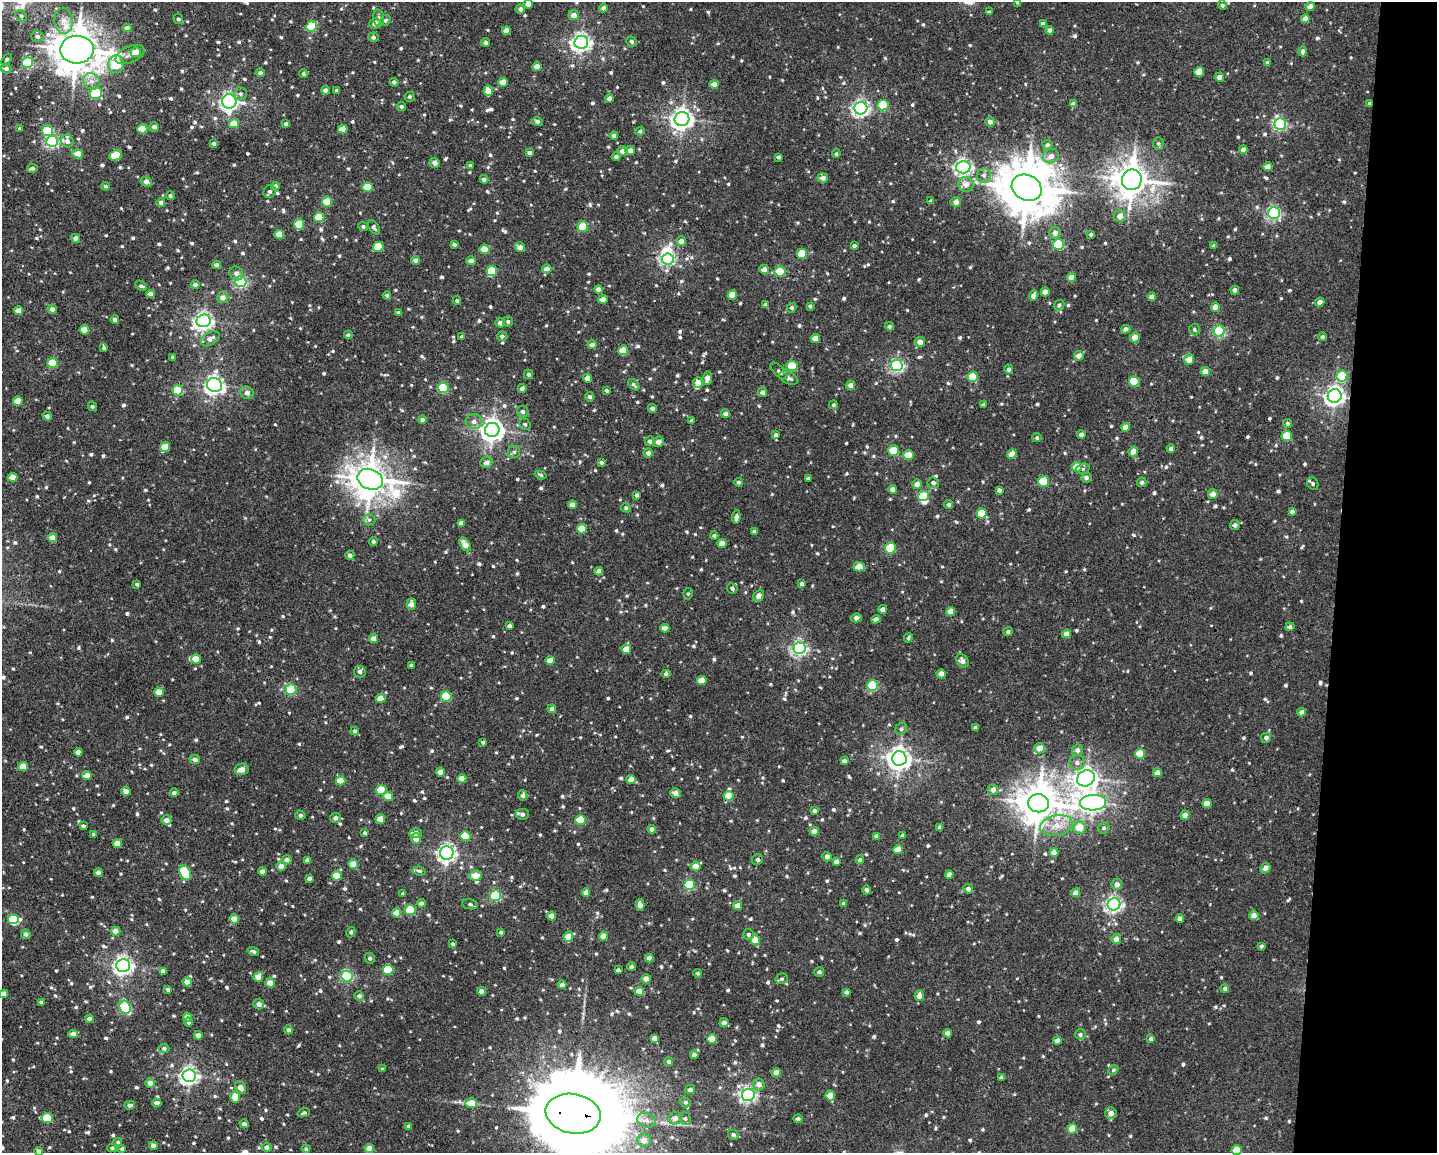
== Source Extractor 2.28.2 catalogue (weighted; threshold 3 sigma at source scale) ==
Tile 6 of 3 x 4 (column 3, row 2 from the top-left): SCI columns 3090-4524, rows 2308-3458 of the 4634 x 4615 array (HDU 1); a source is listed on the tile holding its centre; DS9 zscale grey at full resolution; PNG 1439 x 1155 px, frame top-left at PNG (2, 2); each listed source drawn as its Kron ellipse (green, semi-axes under 4 px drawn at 4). Shown black and unused: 7% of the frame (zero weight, under 3 of 4 exposures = <1% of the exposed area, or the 3 px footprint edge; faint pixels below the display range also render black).
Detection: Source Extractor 2.28.2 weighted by HDU 2 'WHT'; one run over the whole footprint, this tile lists its part. Background 0.049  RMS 0.006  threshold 0.0271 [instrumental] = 3 sigma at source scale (4.5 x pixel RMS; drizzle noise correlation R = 1.50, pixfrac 1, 0.05/0.05 arcsec/px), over >= 5 px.
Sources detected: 944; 4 inside a brighter object's white glare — neither listed nor drawn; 8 inside a brighter listed object's ellipse — not listed separately; of the other 932, all 500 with FLUX_AUTO >= 1.1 (the completeness limit of this list) listed and drawn (432 fainter detections not listed), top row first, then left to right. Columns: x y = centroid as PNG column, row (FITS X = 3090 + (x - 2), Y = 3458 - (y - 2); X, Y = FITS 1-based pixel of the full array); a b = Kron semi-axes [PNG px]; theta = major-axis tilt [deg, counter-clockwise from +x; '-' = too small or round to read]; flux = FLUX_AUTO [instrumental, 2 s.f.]
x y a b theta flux
1018 2 4 4 - 1.3
528 4 5 4 - 3.2
1222 5 4 4 - 1.2
1310 7 4 4 - 4.9
603 8 4 4 - 1.8
520 9 5 4 - 2.5
989 12 4 3 - 1.3
574 15 5 5 - 4.1
21 16 6 5 - 1.2
379 18 8 5 -82 1.8
178 19 5 4 - 1.3
1305 19 4 4 - 5.3
385 20 6 5 - 1.2
63 21 13 9 -84 6
375 24 6 5 - 2.9
1043 24 4 4 - 2.9
312 26 5 5 - 35
127 28 4 4 - 2.7
1050 30 4 4 - 2
506 31 4 4 - 6.2
37 36 6 5 - 1.6
373 37 5 5 - 1.5
632 41 5 5 - 1.4
486 42 4 4 - 1.7
581 42 7 6 - 270
77 50 17 14 2 1800
1303 51 5 4 - 1.9
136 52 5 5 - 7.5
130 54 15 8 24 4.3
7 60 6 4 56 1.1
28 63 5 5 - 60
1267 63 4 3 - 1.6
116 64 9 7 76 19
537 67 4 4 - 7.1
6 68 6 5 - 2.2
1199 72 5 5 - 13
260 73 4 4 - 1.9
303 74 4 4 - 1.2
1219 77 4 4 - 3.7
91 81 9 7 -39 3.6
394 82 4 4 - 1.6
503 82 4 4 - 9.3
714 84 4 4 - 5.8
326 90 4 4 - 3.1
337 90 3 3 - 1.3
488 91 5 4 - 6.4
96 93 6 5 - 40
240 94 6 6 - 1.6
409 97 5 5 - 1.2
609 99 4 4 - 3.2
229 101 7 7 - 230
1370 103 3 3 - 1.3
1073 104 4 4 - 2.5
883 105 5 5 - 26
401 106 5 4 - 1.2
861 108 6 6 - 190
682 119 7 7 - 390
537 121 5 4 - 1.6
990 122 5 4 - 2.5
234 124 5 4 - 9.1
286 124 4 4 - 1.2
1280 124 6 6 - 97
154 127 4 4 - 2.4
20 128 4 4 - 1.1
142 129 5 4 - 14
343 129 5 4 - 7.6
48 131 5 5 - 33
640 131 5 4 - 1.2
614 136 4 4 - 2.4
52 141 6 5 - 100
67 141 6 6 - 2.5
214 143 4 3 - 1.8
1158 143 6 5 - 1.1
1047 145 5 5 - 1.6
630 150 5 4 - 3.3
1243 150 4 4 - 2.7
623 151 5 4 - 3.5
529 153 4 4 - 2.1
78 154 5 4 - 8.2
836 154 4 4 - 1.1
115 155 6 5 - 17
1051 156 8 7 - 3.6
616 157 4 4 - 1.9
778 157 3 3 - 1.3
435 163 5 5 - 2.7
470 165 4 3 - 1.1
963 167 7 6 - 200
1268 167 4 4 - 5.2
32 168 5 4 - 1.5
984 175 7 6 - 2
823 178 5 4 - 3
484 179 4 4 - 2.4
1132 180 10 10 - 1100
146 182 6 5 - 3.5
966 184 8 7 - 4.4
105 186 4 4 - 1.2
275 186 4 4 - 3.1
368 187 5 4 - 15
1027 188 15 12 -25 2800
270 191 7 6 - 1.8
170 196 4 4 - 1.3
931 201 4 4 - 1.5
161 202 4 4 - 2.3
327 202 5 5 - 17
956 202 5 5 - 3.7
1274 213 6 6 - 110
1120 216 6 5 - 4.8
319 217 5 5 - 15
299 224 5 5 - 15
363 227 5 4 - 1.3
374 227 8 4 -55 1.6
583 227 5 5 - 29
1055 233 6 6 - 3.2
279 234 5 4 - 8.9
1091 234 4 4 - 1.2
75 238 4 4 - 2.8
681 241 5 5 - 3.6
454 244 4 3 - 1.5
1058 244 5 5 - 45
854 246 4 3 - 1.5
1214 246 4 3 - 1.6
378 247 5 5 - 18
520 247 5 5 - 4.7
485 249 5 4 - 12
802 254 5 5 - 20
668 259 6 5 - 100
416 260 4 4 - 3.2
471 261 4 4 - 3
217 265 4 4 - 2.2
547 269 4 4 - 3.9
764 270 5 4 - 4.5
492 271 5 5 - 31
780 272 5 5 - 31
236 273 7 6 - 2.3
1071 277 4 4 - 4.8
241 282 5 5 - 90
195 285 4 4 - 2
141 286 6 4 -36 1.2
598 290 4 4 - 3.9
1235 290 4 4 - 2.3
1045 292 4 4 - 3.8
150 294 4 4 - 3.4
387 295 4 3 - 1.4
732 295 5 4 - 10
1033 296 5 4 - 2.9
223 297 5 5 - 3.3
1152 297 4 4 - 3.3
603 299 5 4 - 5.9
457 301 4 4 - 1.1
1320 302 5 4 - 3
766 305 4 3 - 1.5
1059 305 6 4 46 1.3
810 306 3 3 - 1.2
1215 307 4 4 - 4.9
792 308 5 4 - 1.3
52 309 5 4 - 2.8
18 311 4 4 - 6.2
398 313 4 4 - 1.2
115 320 4 4 - 2.5
204 321 7 6 - 260
508 321 5 5 - 1.3
500 323 4 4 - 2.4
889 326 4 4 - 1.2
1126 329 5 4 - 2.6
84 330 5 4 - 10
1194 330 6 5 - 1.2
1219 331 5 5 - 73
348 335 4 4 - 1.4
502 336 5 5 - 1.8
462 337 4 3 - 1.2
1135 337 5 5 - 5.4
1322 337 4 4 - 1.3
815 338 5 4 - 5
210 339 10 6 32 3.6
920 342 5 5 - 4.1
592 345 4 4 - 2.8
104 348 4 3 - 1.5
623 350 5 5 - 13
1079 356 5 4 - 4.2
173 357 3 3 - 1.3
1189 359 5 5 - 6.9
53 363 5 5 - 22
792 366 5 5 - 27
897 366 6 5 - 120
1009 369 5 4 - 1.7
779 371 11 5 -46 1.7
1205 372 4 4 - 5.3
528 374 5 4 - 1.6
1342 376 5 5 - 27
973 377 5 5 - 21
588 378 4 4 - 5.3
707 378 7 4 83 4.1
789 378 10 5 -23 2.4
1134 381 5 5 - 27
698 382 5 5 - 4.5
214 385 8 7 - 270
634 385 7 3 -46 1.3
851 385 4 4 - 3.7
443 388 5 5 - 38
522 388 4 4 - 2.4
178 390 5 5 - 25
606 391 4 3 - 1.3
763 392 4 4 - 2.4
247 393 7 6 - 2.6
1335 396 7 6 - 290
590 397 5 4 - 1.7
18 401 5 4 - 8.8
833 405 4 4 - 1.2
983 405 4 4 - 1.5
92 406 5 4 - 1.2
652 408 4 4 - 1.8
523 412 6 5 - 1.8
726 414 4 4 - 2.7
47 416 4 4 - 2
422 419 4 4 - 2
691 421 4 4 - 1.9
474 422 8 7 - 2.7
1287 423 5 4 - 1.3
525 424 6 5 - 1.2
1126 427 4 4 - 5.9
492 430 7 7 - 450
1081 434 4 4 - 1.8
776 435 4 4 - 2
1287 436 5 5 - 21
1037 438 4 4 - 1.1
650 441 5 5 - 2
658 442 5 5 - 3.5
165 447 5 4 - 11
1171 449 4 4 - 2.1
894 451 5 5 - 26
1133 451 5 4 - 4.7
514 452 6 6 - 1.4
648 453 4 4 - 2.6
1012 454 5 4 - 7.2
908 455 5 4 - 11
601 462 4 4 - 1.4
486 463 6 5 - 3.1
1077 467 5 5 - 12
1083 469 7 5 19 1.2
541 475 6 4 -18 1.1
13 477 5 4 - 8.6
808 478 4 3 - 1.3
1086 478 5 5 - 2.2
370 479 13 10 -22 1300
1043 481 5 5 - 24
738 482 4 4 - 1.2
1142 482 5 5 - 1.6
933 483 6 5 - 1.8
1313 483 7 5 -55 1.1
917 484 4 4 - 4
893 490 4 4 - 3.4
999 490 4 4 - 1.5
1213 494 5 5 - 3.7
637 495 4 3 - 1.3
923 496 5 5 - 18
949 504 4 4 - 1.7
572 505 4 4 - 4.6
626 508 5 4 - 1.3
1292 512 4 4 - 1.9
982 513 5 5 - 19
736 517 7 4 82 2.4
369 520 6 5 - 1.5
461 523 4 4 - 3.6
1235 525 5 4 - 1.9
582 529 5 5 - 11
754 532 4 3 - 1.5
714 535 4 4 - 1.4
52 538 4 4 - 5.6
373 541 4 4 - 1.6
722 543 4 4 - 5.9
465 544 8 4 -55 6.4
890 548 5 5 - 37
350 555 5 4 - 2.3
859 567 5 4 - 9.6
599 571 4 4 - 3.5
137 584 4 3 - 1.2
802 584 4 4 - 1.9
732 588 5 5 - 1.6
688 594 6 4 75 1.1
759 596 6 5 - 4.7
411 604 5 4 - 4.9
883 609 4 4 - 3.2
951 611 4 4 - 5.9
856 618 5 4 - 2.6
876 619 5 4 - 2.7
509 626 4 4 - 2.4
1290 627 4 4 - 1.5
665 628 4 4 - 4.2
1008 631 5 4 - 1.3
1066 634 4 4 - 3.6
373 638 4 4 - 3.8
908 638 5 4 - 1.2
799 648 6 6 - 160
626 649 5 4 - 7.1
196 659 5 4 - 8.8
550 660 4 4 - 6.5
962 661 7 5 -46 2.8
411 665 3 3 - 1.3
360 672 6 5 - 2.5
666 673 5 4 - 1.5
941 674 4 4 - 4.7
702 680 5 4 - 8.9
873 685 5 5 - 40
291 689 5 5 - 40
159 692 5 4 - 8.7
446 696 5 5 - 34
381 698 5 4 - 8
552 709 4 4 - 2.2
1302 712 4 4 - 3.3
976 728 4 4 - 2.3
901 729 6 5 - 1.3
355 731 4 4 - 1.3
1266 738 5 5 - 2
483 742 4 3 - 1.2
1040 748 5 5 - 5.8
1078 750 6 5 - 2.4
78 752 4 4 - 4.5
1140 754 5 5 - 18
899 758 7 7 - 460
195 759 5 4 - 2.8
844 761 4 4 - 2
1077 763 8 7 - 2.4
23 767 5 4 - 11
241 769 7 5 13 4.4
440 772 4 4 - 5
1157 773 4 4 - 4.5
87 776 4 4 - 7.9
1086 778 9 7 32 470
462 779 4 4 - 7.1
631 779 4 4 - 5.2
340 781 5 4 - 9.2
382 790 5 5 - 21
993 790 5 5 - 3.6
126 791 5 4 - 4.6
174 793 4 4 - 1.8
675 793 5 4 - 3.4
523 795 5 5 - 2
388 796 5 4 - 7.3
729 796 5 5 - 13
1039 803 10 9 - 1400
1093 803 13 8 3 320
1207 804 4 4 - 6.3
814 811 4 4 - 1.4
522 814 7 5 -8 2.3
300 815 5 4 - 1.6
1185 815 5 4 - 4.5
335 818 5 5 - 2.5
380 819 5 4 - 9.6
166 820 5 5 - 3.8
581 820 5 5 - 23
1056 825 16 10 12 8.9
83 826 4 4 - 1.4
940 827 4 4 - 2.5
1079 827 6 6 - 9
1104 828 6 5 - 1.3
652 829 4 4 - 3
814 831 4 4 - 3.9
365 833 4 3 - 1.3
416 833 6 4 -2 4.6
93 834 3 3 - 1.2
903 835 4 4 - 1.6
465 836 5 5 - 19
877 836 4 4 - 2.8
416 839 5 5 - 4.5
117 843 4 4 - 8.5
898 849 5 4 - 9.2
1054 852 4 4 - 5.7
447 853 7 6 - 230
827 857 5 4 - 2.6
287 860 5 4 - 3.1
307 860 4 4 - 2
757 860 6 5 - 1.3
860 860 4 4 - 2.2
836 861 4 4 - 2.9
353 864 4 4 - 9.6
281 866 4 4 - 5.1
695 866 5 5 - 6
1265 868 5 5 - 2.9
262 871 4 4 - 3.2
419 871 7 4 -7 1.3
98 872 4 4 - 3
185 873 8 5 -67 29
949 875 4 4 - 2.6
337 876 5 5 - 15
476 876 6 5 - 6.2
309 878 4 4 - 2
1117 884 6 5 - 3.1
689 885 5 5 - 46
968 889 5 4 - 2.1
867 890 4 4 - 1.9
586 893 4 4 - 4.6
1076 893 4 4 - 4.3
403 894 3 3 - 1.1
495 896 5 5 - 53
421 903 4 4 - 2.2
470 904 8 5 -11 1.4
844 904 4 3 - 1.7
1114 904 6 6 - 170
640 905 6 4 -75 3.4
737 906 4 4 - 5.1
410 910 5 5 - 28
397 913 4 4 - 7.7
1254 915 5 5 - 4
552 916 4 4 - 5.3
234 919 5 4 - 5.9
1180 919 4 4 - 3.6
13 920 6 5 - 37
116 931 5 4 - 4.6
351 932 5 4 - 1.1
501 932 4 3 - 1.3
26 934 5 4 - 2
748 934 5 5 - 1.3
603 936 4 4 - 6.5
568 937 5 4 - 10
1116 939 5 5 - 3.6
755 940 5 4 - 11
453 944 4 3 - 1.4
1261 946 4 3 - 1.3
253 951 6 4 -19 1.6
370 958 5 5 - 1.5
649 958 4 4 - 3.8
123 965 7 6 - 270
631 967 4 4 - 1.6
388 970 5 5 - 31
618 970 4 4 - 1.8
163 971 4 4 - 2.4
819 972 5 5 - 1.5
698 973 4 4 - 1.2
347 976 5 5 - 82
258 977 5 4 - 6.8
646 979 4 4 - 4.7
782 979 6 5 - 1.2
187 982 5 4 - 5.2
270 983 4 4 - 7.6
562 985 4 4 - 3.2
1225 988 4 4 - 1.9
168 989 4 3 - 1.7
481 991 4 4 - 3.9
639 991 5 4 - 7.1
846 992 4 3 - 1.5
4 994 4 4 - 4.5
359 996 5 4 - 1.9
919 996 5 4 - 3.7
41 1002 4 3 - 1.4
259 1004 5 5 - 2.9
125 1007 7 5 -58 54
187 1017 4 4 - 6.6
89 1019 4 4 - 3
188 1022 4 4 - 1.3
724 1023 4 4 - 3.2
288 1030 4 4 - 1.8
947 1033 4 4 - 2.9
73 1034 4 4 - 3.3
1080 1034 5 5 - 1.5
198 1035 4 4 - 4.4
654 1038 4 4 - 3.2
712 1039 5 5 - 16
1151 1039 4 4 - 1.7
1057 1041 4 4 - 3.4
164 1048 5 5 - 1.7
694 1055 4 4 - 2.4
669 1062 4 4 - 1.6
382 1069 4 3 - 1.3
1113 1070 5 4 - 1.1
776 1073 4 4 - 5.2
189 1076 6 6 - 240
1002 1077 4 4 - 2.4
150 1083 5 4 - 4.6
759 1084 6 6 - 4.2
240 1088 6 5 - 4.3
690 1090 5 4 - 2
748 1095 6 6 - 170
830 1096 5 5 - 9.7
235 1097 5 5 - 15
685 1102 5 5 - 1.2
157 1103 4 4 - 2.6
471 1103 6 5 - 9.7
130 1105 5 4 - 1.4
304 1113 6 4 18 1.3
1111 1113 6 5 - 3.7
573 1114 28 19 -11 16000
47 1118 6 5 - 23
675 1118 7 6 - 4
685 1118 6 5 - 1.3
798 1119 4 4 - 1.8
646 1120 9 7 -20 3.2
244 1124 4 3 - 2.3
409 1126 4 4 - 1.5
1072 1128 5 5 - 11
733 1135 5 5 - 1.8
644 1140 7 6 - 5
118 1142 4 4 - 1.2
153 1146 4 4 - 2.2
267 1147 5 4 - 2.4
112 1148 5 4 - 1.3
369 1148 4 4 - 5.2
122 1149 3 3 - 1.4
306 1149 4 4 - 1.2
1236 1150 5 5 - 14
39 1151 4 4 - 2.2
Overlapping masked pixels (flux is a lower limit): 2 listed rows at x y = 1370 103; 573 1114
Isophote crosses this tile's border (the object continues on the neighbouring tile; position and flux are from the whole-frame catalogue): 5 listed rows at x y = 1018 2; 4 994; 573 1114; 1236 1150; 39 1151